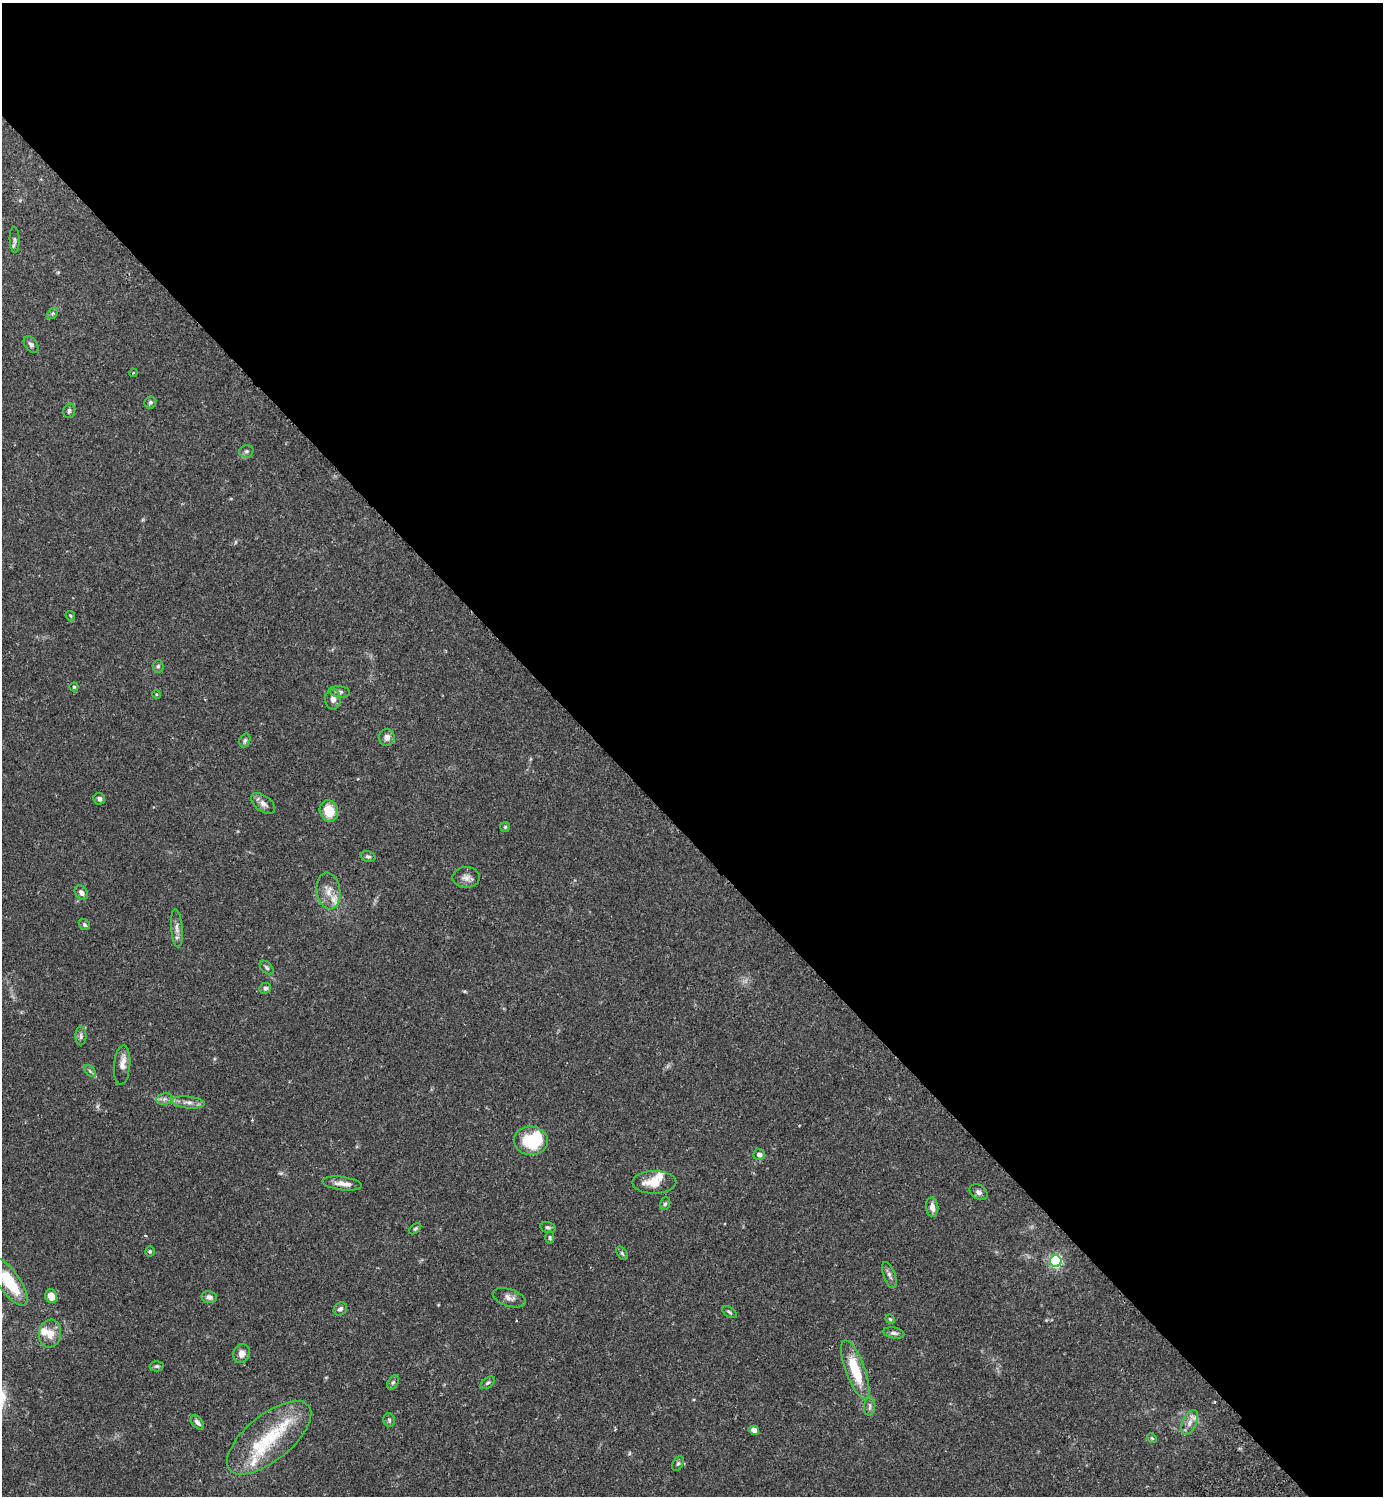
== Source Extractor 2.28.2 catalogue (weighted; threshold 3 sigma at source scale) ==
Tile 3 of 4 x 4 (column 3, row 1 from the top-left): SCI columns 3106-4486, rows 4529-6022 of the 6070 x 6069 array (HDU 1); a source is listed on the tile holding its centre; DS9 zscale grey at full resolution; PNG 1385 x 1498 px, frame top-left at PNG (2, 3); each listed source drawn as its Kron ellipse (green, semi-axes under 4 px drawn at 4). Shown black and unused: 56% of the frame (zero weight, under 2 of 3 exposures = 3% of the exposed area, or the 3 px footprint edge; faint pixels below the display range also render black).
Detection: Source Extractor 2.28.2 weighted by HDU 2 'WHT'; one run over the whole footprint, this tile lists its part. Background 0.091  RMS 0.0057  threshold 0.0255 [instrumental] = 3 sigma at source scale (4.5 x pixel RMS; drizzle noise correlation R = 1.50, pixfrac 1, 0.05/0.05 arcsec/px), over >= 5 px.
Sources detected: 77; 3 too faint to see at this stretch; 1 inside a brighter object's white glare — neither listed nor drawn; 5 inside a brighter listed object's ellipse — not listed separately; the other 68 listed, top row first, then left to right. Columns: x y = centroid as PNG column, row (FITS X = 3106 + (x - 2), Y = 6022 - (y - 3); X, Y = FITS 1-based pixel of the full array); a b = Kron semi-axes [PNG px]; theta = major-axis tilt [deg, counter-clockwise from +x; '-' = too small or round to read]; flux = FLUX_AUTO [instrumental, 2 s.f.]
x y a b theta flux
15 240 13 5 -88 1.5
53 313 6 4 45 0.89
31 345 9 6 -53 1.7
133 373 4 3 - 0.44
150 402 6 6 - 1.1
69 411 7 5 74 1.3
246 451 7 6 - 1.3
70 616 5 3 - 0.55
158 666 6 5 - 1.1
74 687 4 4 - 0.69
340 692 10 5 -6 1.7
156 694 4 3 - 0.49
333 699 10 8 -87 3.2
387 737 8 8 - 3.4
245 740 7 5 72 1.1
99 799 6 5 - 1.5
263 803 14 7 -36 3.1
329 811 11 9 -72 11
505 827 5 5 - 0.78
368 857 8 5 -14 1.3
466 877 13 10 1 3.5
328 891 18 12 -82 6.4
81 893 8 6 -54 2.6
85 925 6 5 - 0.92
177 928 19 5 -85 3
267 968 8 5 -45 1.2
265 988 6 5 - 1.2
81 1036 9 5 90 1.5
122 1065 20 8 85 4.2
90 1071 7 4 -45 1
164 1099 8 5 12 1.8
188 1102 16 6 -5 3.1
531 1141 17 14 -7 25
759 1155 5 5 - 2.8
654 1182 22 11 0 10
342 1183 20 6 -7 4.4
979 1192 10 7 -35 2
665 1204 6 5 - 1.1
932 1207 10 6 -84 3.6
548 1227 8 5 -15 1.2
415 1229 7 4 40 0.84
550 1237 6 4 -88 0.91
150 1251 5 4 - 0.83
622 1253 7 5 -54 0.91
1056 1261 6 5 - 92
889 1275 14 6 -70 2
9 1282 28 10 -55 25
51 1296 7 5 -69 7.2
209 1297 8 6 -8 2.2
509 1298 17 8 -17 3.4
340 1309 7 6 - 2.1
729 1312 8 4 -34 0.96
890 1319 5 4 - 0.65
50 1333 14 11 80 6.1
894 1333 11 5 -11 1.8
242 1354 10 8 72 3.5
157 1366 7 5 -1 0.97
855 1370 31 9 -70 20
393 1382 7 5 62 1.2
488 1383 8 5 37 1.1
870 1406 9 5 85 1.7
389 1420 7 5 -77 1.1
197 1422 8 5 -50 2.1
1190 1422 13 7 65 3.8
754 1430 5 4 - 2.8
269 1438 51 23 39 36
1152 1438 5 4 - 0.67
678 1463 8 5 62 1.1
Isophote crosses this tile's border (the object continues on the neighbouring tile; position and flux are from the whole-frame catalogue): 1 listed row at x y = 9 1282